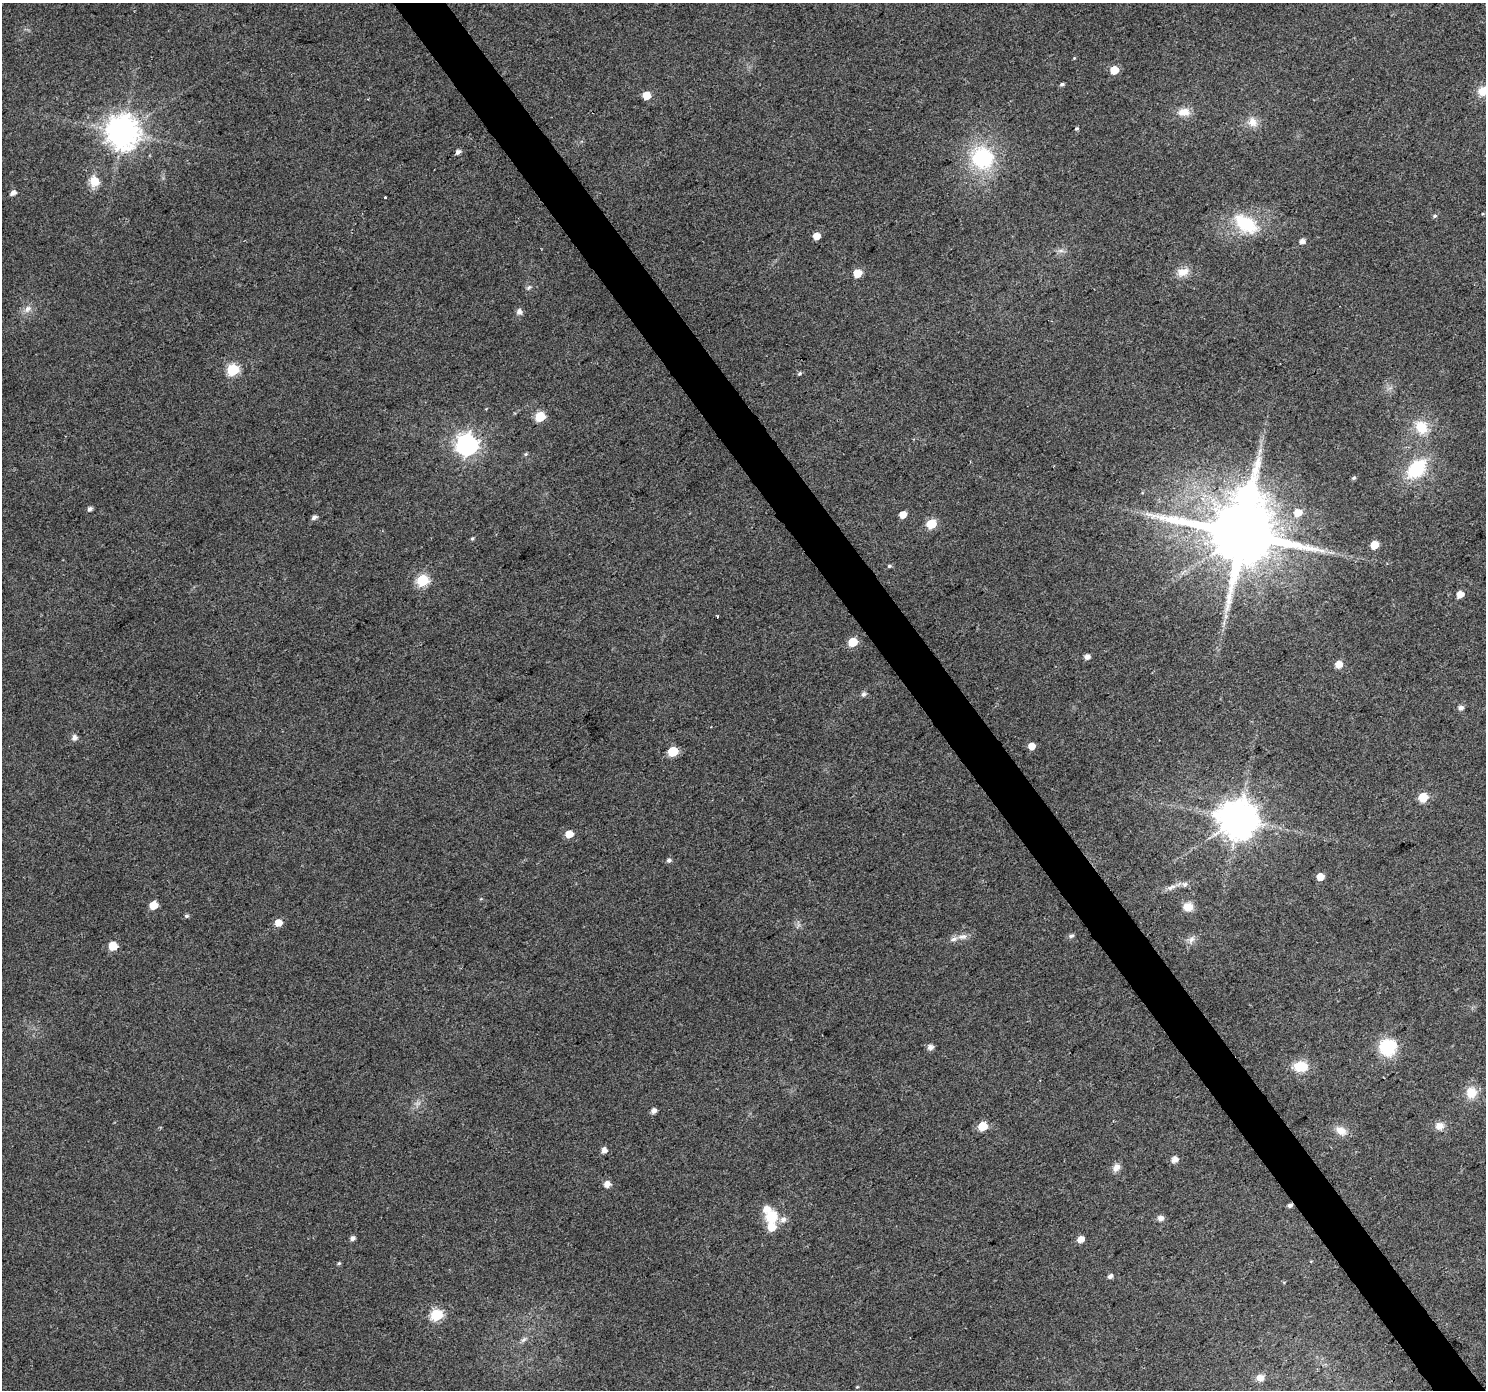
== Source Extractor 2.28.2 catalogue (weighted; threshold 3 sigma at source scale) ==
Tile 6 of 4 x 4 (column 2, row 2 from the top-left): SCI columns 1488-2971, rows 2964-4351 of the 5938 x 5863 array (HDU 1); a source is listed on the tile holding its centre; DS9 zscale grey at full resolution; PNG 1488 x 1392 px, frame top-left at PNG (2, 3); no overlay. Shown black and unused: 3% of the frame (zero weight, under 2 of 3 exposures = <1% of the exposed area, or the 3 px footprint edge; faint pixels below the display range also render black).
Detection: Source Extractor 2.28.2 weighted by HDU 2 'WHT'; one run over the whole footprint, this tile lists its part. Background 0.0767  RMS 0.0077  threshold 0.0348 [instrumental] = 3 sigma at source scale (4.5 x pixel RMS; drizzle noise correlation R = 1.50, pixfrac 1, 0.0396/0.0396 arcsec/px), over >= 5 px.
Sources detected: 95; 4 inside a brighter listed object's ellipse — not listed separately; the other 91 listed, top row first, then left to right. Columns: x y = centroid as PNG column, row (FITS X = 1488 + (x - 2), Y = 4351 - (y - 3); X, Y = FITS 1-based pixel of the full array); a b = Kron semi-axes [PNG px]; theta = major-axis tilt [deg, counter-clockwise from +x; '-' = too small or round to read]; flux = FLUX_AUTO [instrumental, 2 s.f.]
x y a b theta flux
1074 58 4 4 - 0.63
1114 70 5 5 - 18
1062 84 5 4 - 1.6
1483 91 13 11 36 11
647 95 5 5 - 17
1184 112 16 11 4 9
1252 122 15 12 -83 7.8
1077 128 4 4 - 1.1
122 132 10 10 - 1500
458 152 6 5 - 2.7
982 158 28 25 -48 65
94 181 14 12 -71 9.6
13 192 6 5 - 3.7
385 197 3 3 - 1.3
1435 216 6 5 - 1.5
1246 224 30 17 -32 40
817 236 5 5 - 10
1302 241 5 5 - 4.2
1061 251 9 4 8 2.3
1183 272 16 11 18 8.9
857 273 5 5 - 20
529 287 8 4 35 1.4
27 309 12 8 48 4.9
519 312 6 6 - 3.9
233 370 6 6 - 64
799 373 5 5 - 1.4
540 417 6 6 - 42
1421 427 19 16 -54 18
467 445 8 8 - 470
526 454 6 5 - 1.1
1416 469 25 17 45 40
1354 478 6 4 34 1.5
1247 496 15 10 70 430
89 509 5 4 - 2.4
1298 513 7 6 - 11
903 514 5 5 - 9.3
314 517 6 5 - 2.7
931 524 6 5 - 28
1242 534 20 15 8 9600
472 538 5 4 - 1
1374 545 5 5 - 16
889 566 5 4 - 1.3
422 580 6 6 - 70
1460 594 5 5 - 7.9
717 616 3 2 - 1.2
853 642 6 5 - 23
1087 656 5 4 - 4.4
1339 664 6 5 - 9.5
863 694 7 6 - 2.4
1461 707 5 4 - 3.6
74 738 6 6 - 3.8
1032 746 5 5 - 10
672 751 6 6 - 43
1423 797 6 5 - 29
1238 819 11 11 - 2200
569 834 6 5 - 12
669 860 6 5 - 2
1320 877 5 5 - 12
1185 884 7 6 - 2.4
1172 887 13 6 26 4.2
153 905 6 5 - 14
1188 907 11 10 - 8.4
186 916 5 5 - 1.5
278 923 6 6 - 8.8
1071 936 7 5 18 1.9
962 937 14 7 8 4.8
1191 940 12 7 55 4
113 946 6 5 - 19
930 1047 6 5 - 4.2
1388 1047 16 16 - 37
1300 1067 17 12 -2 17
1471 1093 14 13 - 13
653 1111 5 5 - 3.8
982 1126 6 5 - 25
1439 1126 11 9 19 5.8
1341 1131 16 11 -37 7.8
604 1150 6 5 - 4.9
1174 1159 6 5 - 6.2
1116 1167 11 8 48 5
607 1184 6 5 - 6.8
1290 1205 5 4 - 2.3
771 1217 15 14 - 19
1160 1218 6 6 - 4.4
352 1238 5 5 - 2.7
1080 1239 5 5 - 8.5
339 1263 5 4 - 1
1110 1276 5 4 - 2.7
436 1315 6 6 - 74
523 1340 10 5 44 2.3
1260 1378 9 9 - 5.1
857 1387 5 3 - 0.66
Overlapping masked pixels (flux is a lower limit): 1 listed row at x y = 1290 1205
Isophote crosses this tile's border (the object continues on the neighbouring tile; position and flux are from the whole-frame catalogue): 1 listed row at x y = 1483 91